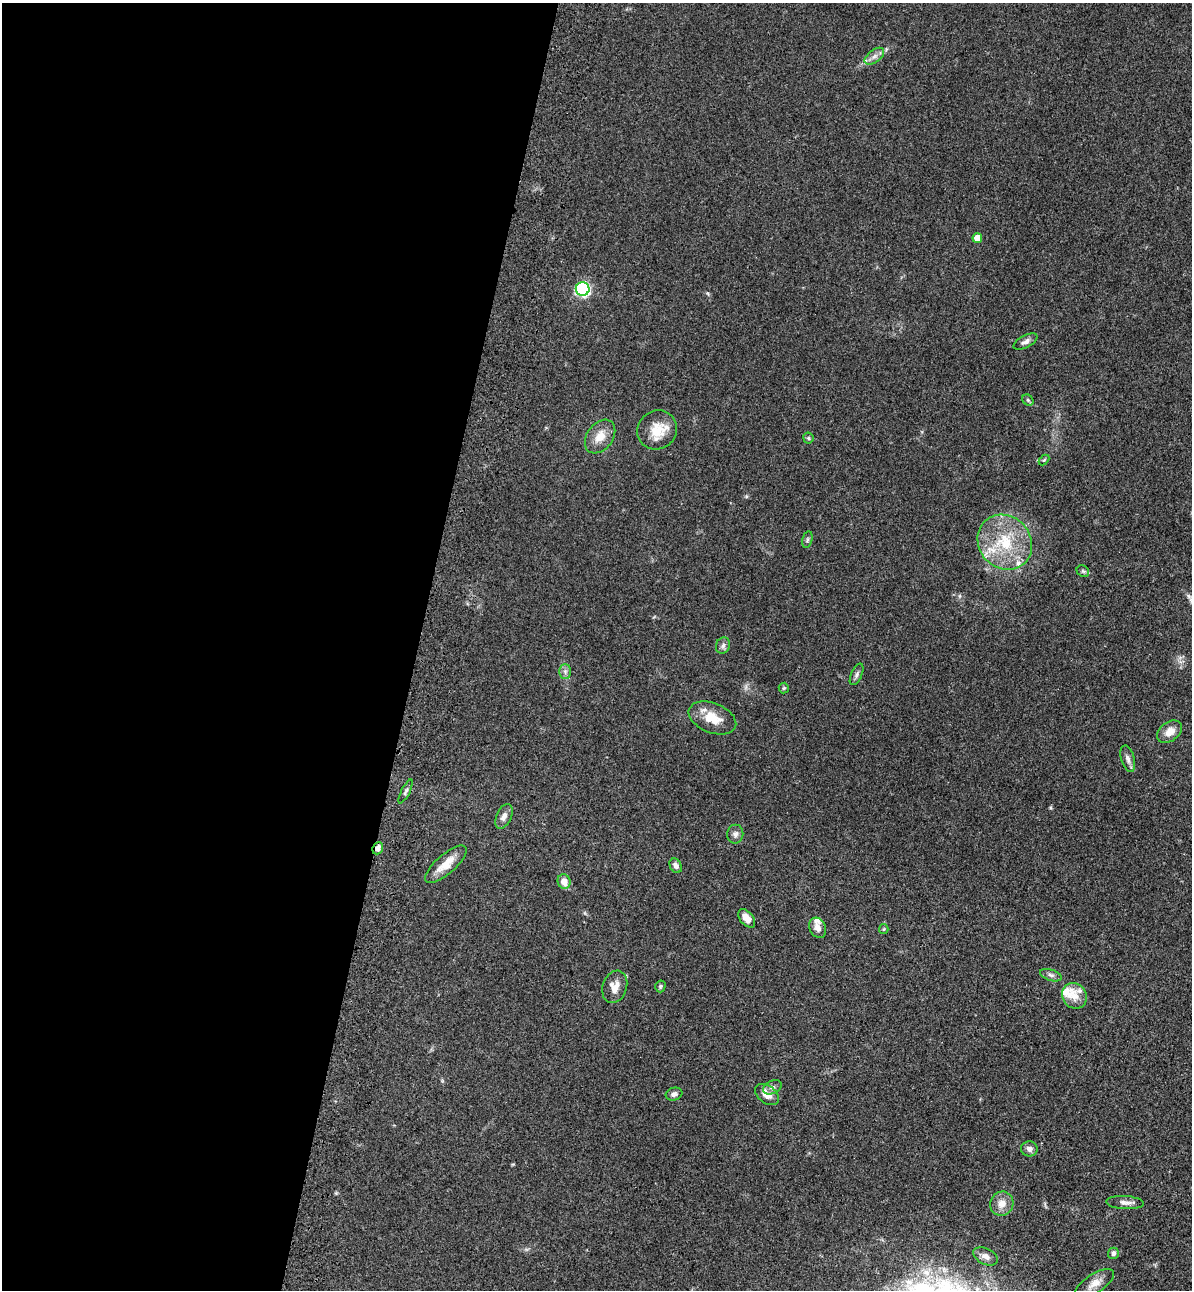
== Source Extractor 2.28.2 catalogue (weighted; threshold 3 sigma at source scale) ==
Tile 5 of 4 x 4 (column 1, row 2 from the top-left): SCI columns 354-1543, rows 2615-3902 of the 5346 x 5227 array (HDU 1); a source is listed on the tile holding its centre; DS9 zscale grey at full resolution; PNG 1194 x 1292 px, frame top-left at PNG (2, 3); each listed source drawn as its Kron ellipse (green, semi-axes under 4 px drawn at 4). Shown black and unused: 35% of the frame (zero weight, under 3 of 4 exposures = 6% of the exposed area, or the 3 px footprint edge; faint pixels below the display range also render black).
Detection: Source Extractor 2.28.2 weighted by HDU 2 'WHT'; one run over the whole footprint, this tile lists its part. Background 0.0962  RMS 0.0061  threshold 0.0274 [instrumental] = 3 sigma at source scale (4.5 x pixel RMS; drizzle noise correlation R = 1.50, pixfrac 1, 0.05/0.05 arcsec/px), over >= 5 px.
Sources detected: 47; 5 inside a brighter listed object's ellipse — not listed separately; the other 42 listed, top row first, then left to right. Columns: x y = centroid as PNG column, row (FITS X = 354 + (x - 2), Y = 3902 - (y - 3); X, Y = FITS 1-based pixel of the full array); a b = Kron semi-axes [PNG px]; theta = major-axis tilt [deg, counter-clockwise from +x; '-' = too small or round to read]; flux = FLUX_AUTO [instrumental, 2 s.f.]
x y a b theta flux
874 56 11 6 38 2.9
977 238 5 4 - 11
583 289 7 7 - 66
1025 342 13 6 27 2.5
1028 400 6 5 - 0.94
657 430 20 19 - 13
600 437 19 13 53 8.6
808 438 5 5 - 0.84
1044 460 6 4 44 0.68
807 540 9 5 77 1.2
1005 542 29 26 -47 32
1083 571 7 5 -43 1.1
723 645 8 7 - 2
565 671 7 6 - 1.8
857 674 11 5 65 1.8
784 688 5 5 - 0.73
712 718 25 14 -22 12
1169 732 14 9 37 6.4
1128 759 14 6 -74 2.8
406 791 13 3 63 1.4
504 816 13 7 65 3.5
735 834 9 8 - 2.5
378 848 6 5 - 3.4
446 864 26 9 41 9.4
676 866 7 5 -61 2.5
564 882 7 6 - 6.1
747 918 11 6 -50 5.2
818 928 10 8 -63 3.5
884 929 5 4 - 0.65
1051 975 11 5 -18 1.9
660 986 6 5 - 0.95
615 987 17 12 71 6.5
1074 996 13 12 - 6.1
772 1087 10 6 24 2
674 1094 8 6 18 2
767 1095 14 8 -37 5.9
1029 1149 8 7 - 2.6
1125 1203 19 6 -3 3.3
1002 1204 12 11 - 5.8
1113 1253 6 5 - 1.8
986 1256 13 8 -25 3.6
1094 1284 22 9 33 5.9
Overlapping masked pixels (flux is a lower limit): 1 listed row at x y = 378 848